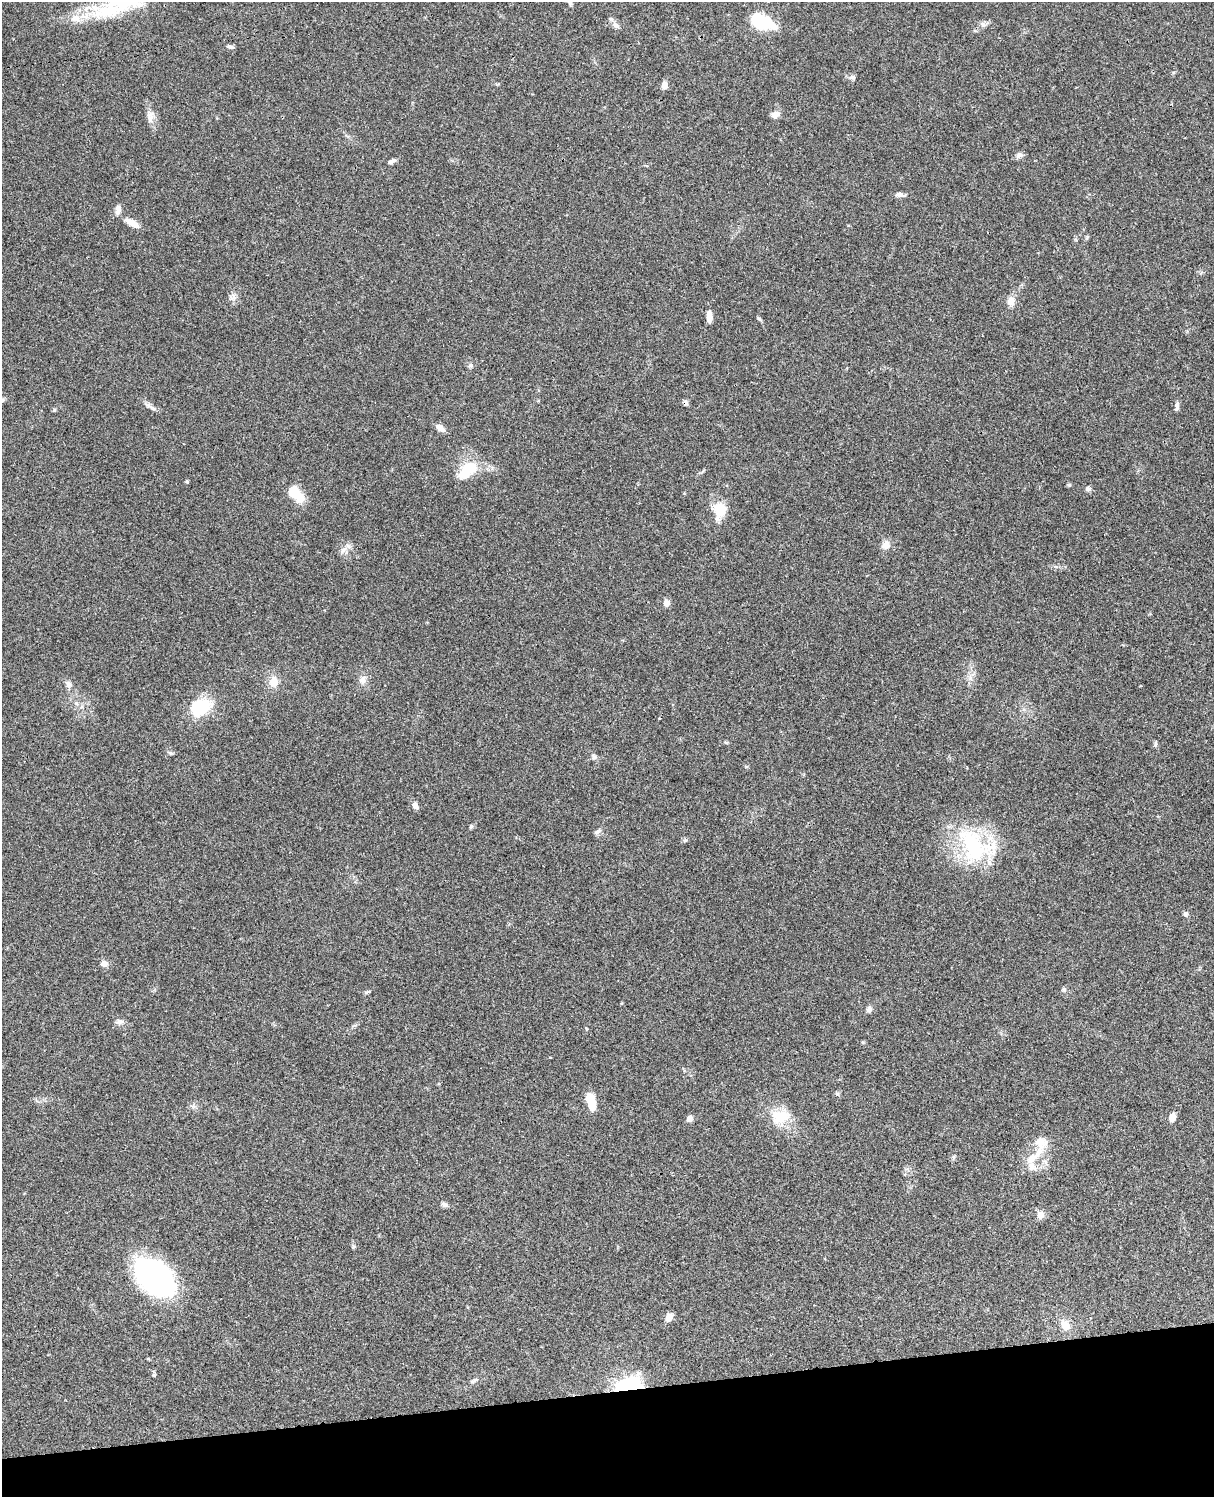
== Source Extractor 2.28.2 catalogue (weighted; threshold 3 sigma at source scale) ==
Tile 10 of 4 x 3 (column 2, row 3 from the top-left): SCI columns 1333-2544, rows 278-1772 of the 5087 x 4927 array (HDU 1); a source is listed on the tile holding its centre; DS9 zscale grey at full resolution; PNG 1216 x 1499 px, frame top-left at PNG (2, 2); no overlay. Shown black and unused: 7% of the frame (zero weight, under 3 of 4 exposures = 6% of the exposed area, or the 3 px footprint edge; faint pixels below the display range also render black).
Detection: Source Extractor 2.28.2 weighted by HDU 2 'WHT'; one run over the whole footprint, this tile lists its part. Background 0.0812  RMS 0.006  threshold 0.027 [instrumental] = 3 sigma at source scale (4.5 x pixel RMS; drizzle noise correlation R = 1.50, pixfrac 1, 0.05/0.05 arcsec/px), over >= 5 px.
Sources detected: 79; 1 inside a brighter object's white glare — not listed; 7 inside a brighter listed object's ellipse — not listed separately; the other 71 listed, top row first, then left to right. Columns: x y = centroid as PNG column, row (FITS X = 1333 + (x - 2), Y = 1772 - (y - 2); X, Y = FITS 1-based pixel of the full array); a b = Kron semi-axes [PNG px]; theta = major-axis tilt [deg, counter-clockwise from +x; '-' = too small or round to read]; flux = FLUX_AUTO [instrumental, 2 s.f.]
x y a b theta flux
570 3 9 4 -65 1.2
109 11 58 17 3 33
762 22 20 9 -21 49
983 24 8 6 -45 1.8
616 25 11 7 -44 2.7
230 47 8 5 -17 1.4
852 77 9 6 1 1.8
664 85 9 7 84 3.1
775 114 11 8 19 3.3
150 116 19 10 88 4.8
1019 155 11 7 25 2.1
392 161 10 5 34 1.9
900 194 11 5 -11 2.6
118 210 11 6 84 3.4
132 223 21 8 -31 5.4
233 297 10 6 78 2.4
1011 301 13 10 88 4.4
709 316 14 6 -89 4.4
759 319 9 3 -45 0.9
470 365 6 6 - 1.3
2 400 8 5 2 1.4
685 403 8 5 -77 1.6
1177 406 12 5 79 1.7
151 407 20 4 -28 2.5
54 410 6 4 46 0.79
440 428 10 6 -35 4.3
467 470 25 14 45 20
187 482 5 4 - 0.73
1069 485 5 5 - 0.73
1088 489 8 6 -1 1.6
293 492 16 10 -57 15
720 511 22 16 77 12
886 545 11 11 - 3.9
343 550 12 5 51 2.7
666 603 7 6 - 3.5
363 680 13 9 66 3.8
274 682 14 11 83 6.7
68 684 10 8 -49 2.6
76 703 6 4 -20 1.1
200 707 17 12 30 36
726 742 6 4 -2 0.72
1155 744 7 4 90 1
170 753 6 5 - 0.91
594 757 8 6 -56 1.5
415 806 8 6 -59 2.7
471 826 6 4 74 1
598 831 10 5 28 1.7
685 840 6 5 - 0.98
973 846 52 37 -44 58
1185 913 7 6 - 1.3
104 964 9 8 - 3.2
1064 989 6 5 - 1.1
368 992 10 4 23 0.97
869 1009 6 6 - 2.5
119 1022 10 7 10 2.3
837 1094 7 4 -1 0.9
591 1101 17 8 -74 11
780 1117 28 18 6 16
1172 1117 9 6 73 4.5
689 1119 7 6 - 2.8
1038 1153 31 9 55 10
953 1157 6 4 71 0.94
1045 1162 7 6 - 1.7
444 1205 9 6 -28 1.8
1040 1215 9 8 - 3.9
353 1247 7 5 -85 0.9
154 1277 42 26 -43 130
669 1317 9 7 66 4
1065 1325 16 10 -52 6.4
474 1381 12 4 33 1.6
629 1385 31 15 11 36
Overlapping masked pixels (flux is a lower limit): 2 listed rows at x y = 685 403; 629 1385
Isophote crosses this tile's border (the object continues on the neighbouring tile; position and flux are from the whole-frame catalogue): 2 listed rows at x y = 570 3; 2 400